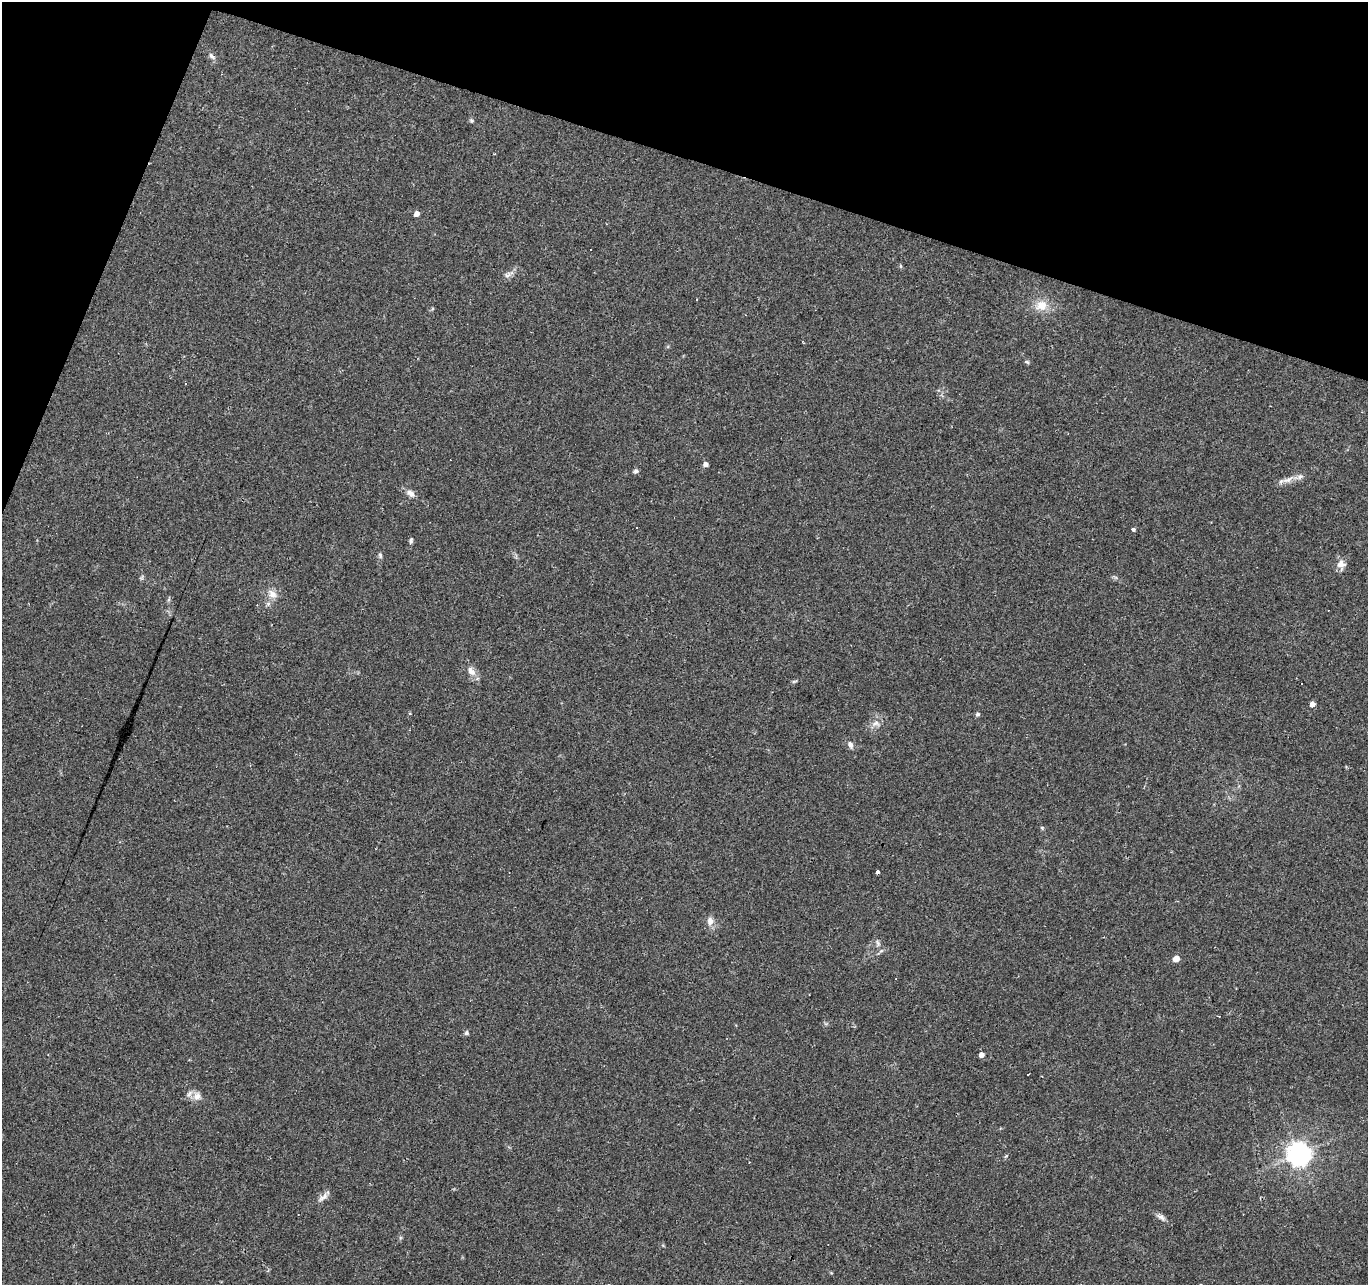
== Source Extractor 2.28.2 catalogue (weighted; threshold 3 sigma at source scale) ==
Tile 2 of 4 x 4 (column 2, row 1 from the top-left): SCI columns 1367-2732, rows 4057-5339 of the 5469 x 5613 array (HDU 1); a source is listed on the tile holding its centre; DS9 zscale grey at full resolution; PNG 1370 x 1287 px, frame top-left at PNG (2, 2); no overlay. Shown black and unused: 16% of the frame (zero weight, under 2 of 3 exposures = <1% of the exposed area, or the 3 px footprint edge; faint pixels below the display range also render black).
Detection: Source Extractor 2.28.2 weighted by HDU 2 'WHT'; one run over the whole footprint, this tile lists its part. Background 0.0249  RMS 0.0036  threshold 0.0161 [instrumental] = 3 sigma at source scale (4.5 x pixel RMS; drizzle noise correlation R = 1.50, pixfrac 1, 0.0396/0.0396 arcsec/px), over >= 5 px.
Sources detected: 48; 10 cosmic-ray / hot-pixel residue — not listed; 3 inside a brighter listed object's ellipse — not listed separately; the other 35 listed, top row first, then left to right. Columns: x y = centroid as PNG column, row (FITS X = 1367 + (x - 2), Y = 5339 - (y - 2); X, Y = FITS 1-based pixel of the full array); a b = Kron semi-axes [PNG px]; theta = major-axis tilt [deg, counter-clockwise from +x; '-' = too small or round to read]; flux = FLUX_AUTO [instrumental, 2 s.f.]
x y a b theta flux
212 56 12 5 -45 1.2
471 120 6 5 - 0.57
417 214 5 4 - 2.2
901 266 6 4 -88 0.41
508 274 16 6 30 1.7
1041 305 16 13 22 5.5
1027 362 7 5 -14 0.55
706 464 5 4 - 1.7
636 471 6 5 - 0.88
1288 480 19 7 25 2.7
410 493 12 8 -33 1.9
1133 529 4 3 - 1.2
411 540 9 5 80 0.78
380 555 7 5 -73 0.69
1340 564 11 8 64 2.4
142 578 9 3 77 0.57
272 594 14 9 -45 2.8
471 671 14 9 -51 2.6
794 681 8 3 13 0.49
1312 704 5 4 - 2.3
978 714 5 5 - 0.79
876 723 12 8 5 2
850 745 9 6 -63 1.5
1042 828 6 3 -73 0.41
878 872 4 3 - 4.6
710 921 11 9 89 2.2
878 943 9 6 -79 1
1176 959 5 4 - 4.9
896 978 3 2 - 0.21
466 1033 6 6 - 0.71
981 1055 4 4 - 2.3
197 1096 13 10 -82 2.5
1299 1154 8 7 - 320
323 1197 18 7 38 1.9
1161 1217 13 6 -34 1.5